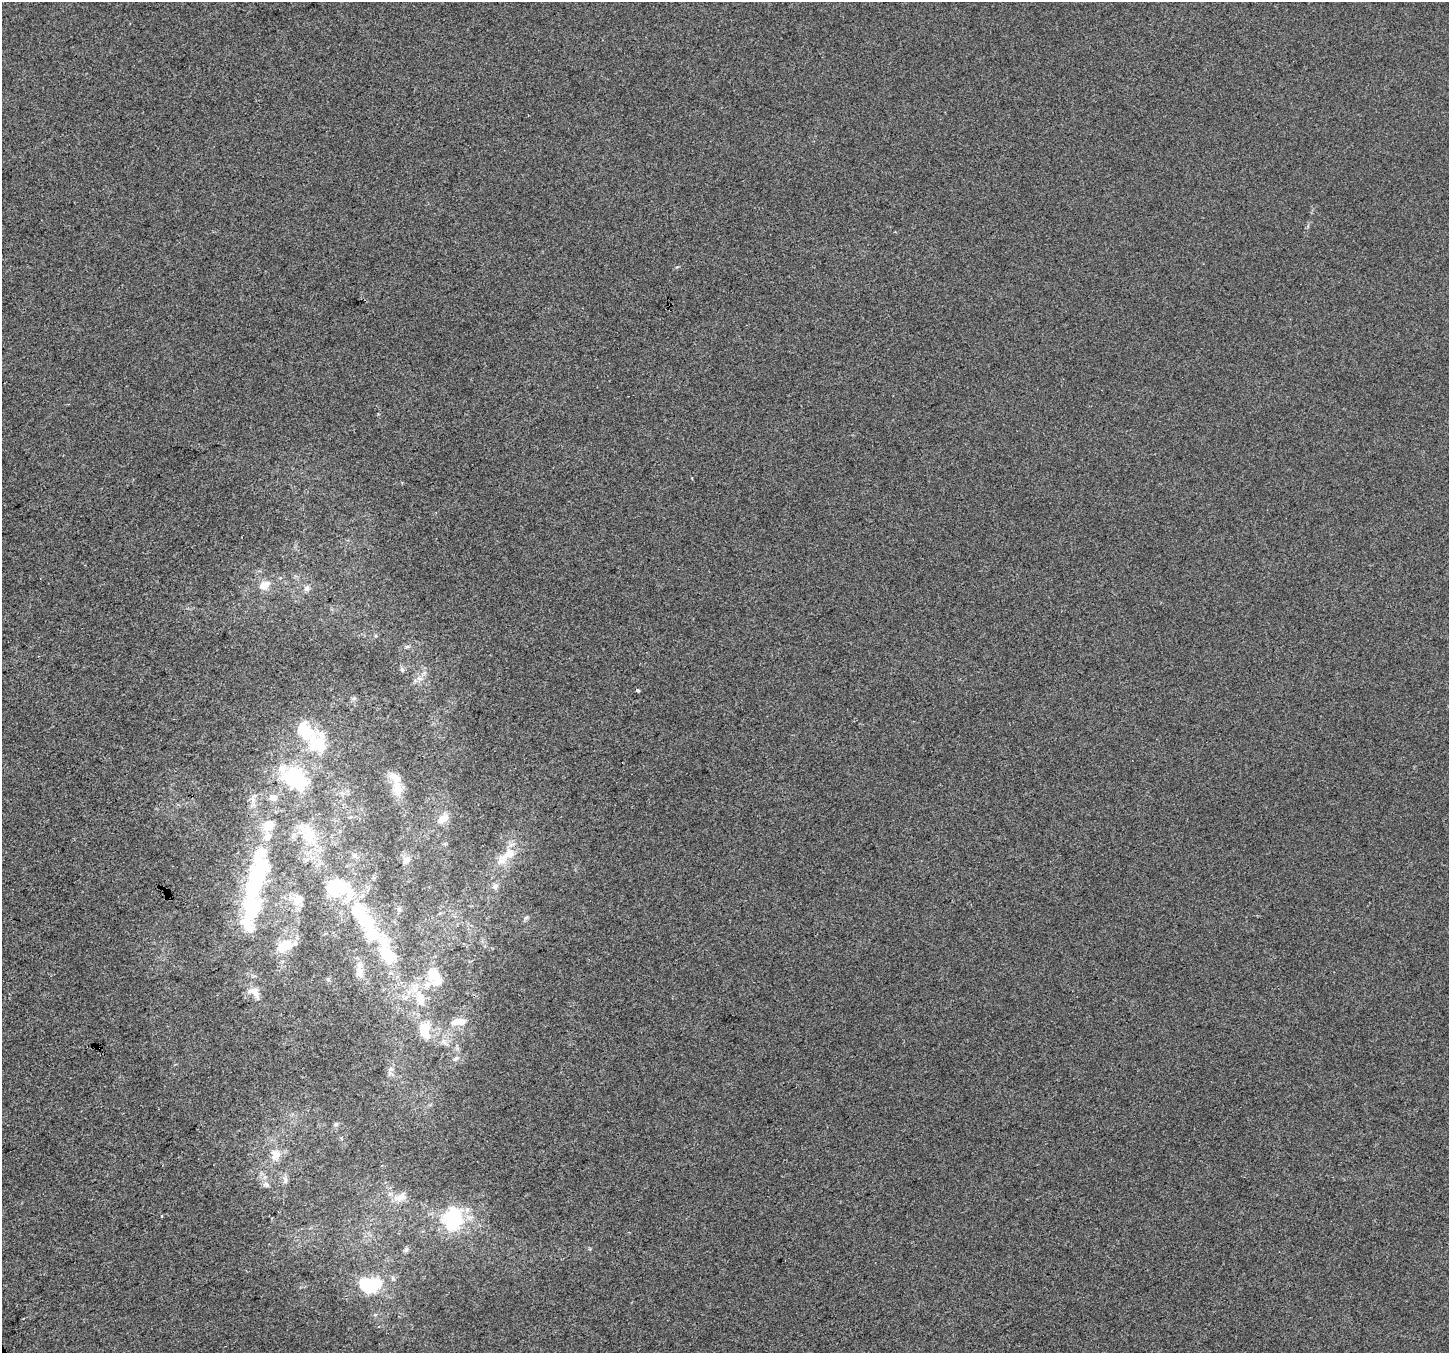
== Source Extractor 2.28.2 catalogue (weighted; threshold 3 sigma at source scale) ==
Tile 7 of 4 x 4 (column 3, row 2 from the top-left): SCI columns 2895-4341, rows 2867-4217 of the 5787 x 5673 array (HDU 1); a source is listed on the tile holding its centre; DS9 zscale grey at full resolution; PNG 1451 x 1355 px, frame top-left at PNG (2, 2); no overlay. Shown black and unused: <1% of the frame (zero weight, under 2 of 3 exposures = <1% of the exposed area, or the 3 px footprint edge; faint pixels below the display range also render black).
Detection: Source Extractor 2.28.2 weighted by HDU 2 'WHT'; one run over the whole footprint, this tile lists its part. Background -4.23e-04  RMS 0.0056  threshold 0.0253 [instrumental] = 3 sigma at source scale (4.5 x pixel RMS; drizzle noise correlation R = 1.50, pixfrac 1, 0.0396/0.0396 arcsec/px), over >= 5 px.
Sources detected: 66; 7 inside a brighter object's white glare — not listed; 14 inside a brighter listed object's ellipse — not listed separately; the other 45 listed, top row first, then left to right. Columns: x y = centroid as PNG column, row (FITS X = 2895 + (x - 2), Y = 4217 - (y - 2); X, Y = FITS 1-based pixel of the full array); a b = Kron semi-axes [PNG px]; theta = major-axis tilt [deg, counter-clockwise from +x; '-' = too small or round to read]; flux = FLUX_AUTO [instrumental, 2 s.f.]
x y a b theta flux
264 585 17 11 24 6.1
307 588 9 7 62 1.9
407 646 7 4 9 0.95
402 670 6 4 -18 0.9
420 679 7 4 -18 1.3
638 690 4 3 - 1.5
317 743 32 22 -40 22
294 781 45 23 -15 33
397 789 21 13 -82 9.8
273 797 11 9 5 3.8
253 799 9 6 -84 2.5
350 817 6 4 42 0.77
443 819 16 9 37 5.8
269 826 9 8 - 10
307 833 39 19 -56 23
260 854 30 16 -88 24
509 854 24 12 35 9.4
354 855 8 7 - 1.9
406 860 9 7 37 3.5
495 886 8 7 - 1.9
298 900 16 11 45 6.1
252 907 24 17 75 46
399 909 7 6 - 1.3
361 914 44 20 -56 41
526 917 6 4 20 0.85
287 946 24 15 86 13
387 954 41 19 -67 27
359 971 17 9 -82 5.4
434 975 19 16 -27 11
328 979 6 4 -47 0.81
256 993 20 9 -70 5.6
420 1000 22 12 -79 10
462 1022 13 10 4 4.5
425 1030 19 12 -87 13
456 1059 7 5 34 1.3
390 1069 7 4 71 1.5
336 1124 6 5 - 1
275 1155 16 13 -79 6.5
285 1180 12 6 -87 1.9
266 1184 9 7 -26 1.8
400 1197 16 10 30 5.8
162 1216 4 2 - 0.45
452 1225 32 22 -46 30
406 1250 8 5 58 1.1
369 1287 17 13 -68 16
Unlisted compact peaks at least as high as the median listed source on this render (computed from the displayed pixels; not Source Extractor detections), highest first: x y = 677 267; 354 698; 378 414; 590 1249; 692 478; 376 636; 341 1138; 424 673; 457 1048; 1308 226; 443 1041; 375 1315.